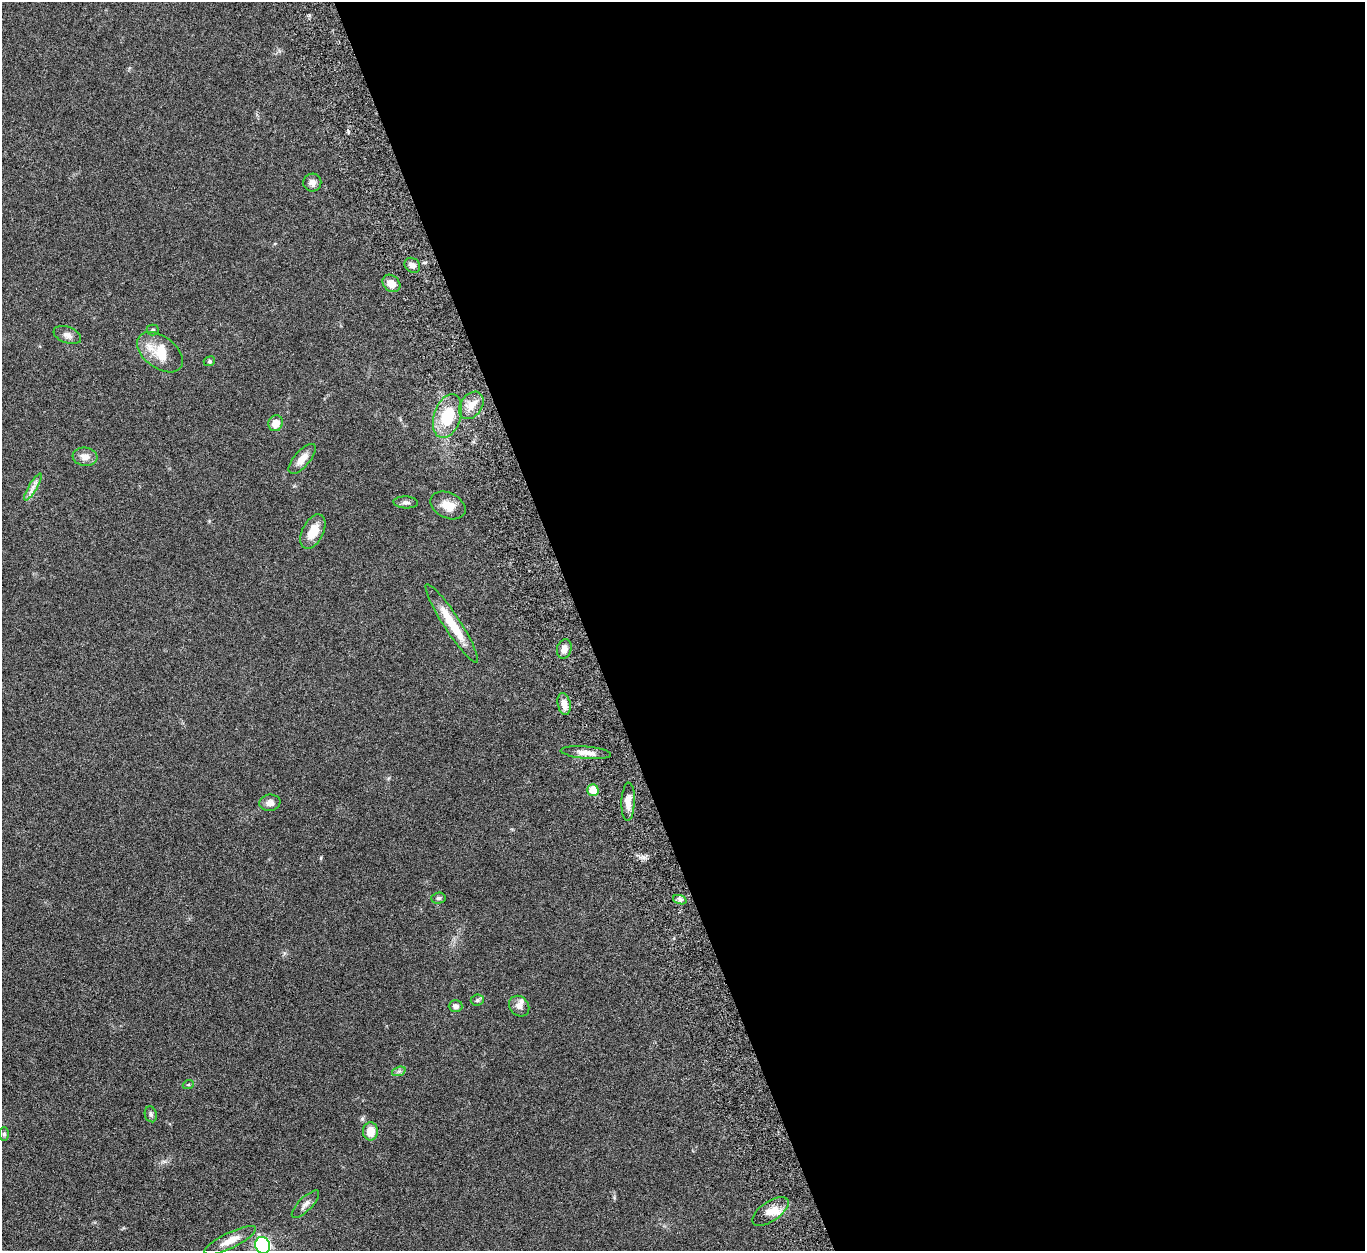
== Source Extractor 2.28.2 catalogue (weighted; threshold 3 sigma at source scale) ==
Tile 8 of 4 x 4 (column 4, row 2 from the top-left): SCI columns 4205-5567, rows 2833-4081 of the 5682 x 5544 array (HDU 1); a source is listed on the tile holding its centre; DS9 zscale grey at full resolution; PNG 1367 x 1253 px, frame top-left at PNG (2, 2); each listed source drawn as its Kron ellipse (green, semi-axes under 4 px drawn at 4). Shown black and unused: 57% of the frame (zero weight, under 5 of 10 exposures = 6% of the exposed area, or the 3 px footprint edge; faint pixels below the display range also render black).
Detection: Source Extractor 2.28.2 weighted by HDU 2 'WHT'; one run over the whole footprint, this tile lists its part. Background 0.0278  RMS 0.0018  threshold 0.00726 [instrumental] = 3 sigma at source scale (4.09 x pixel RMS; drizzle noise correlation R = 1.36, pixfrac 0.8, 0.05/0.05 arcsec/px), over >= 5 px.
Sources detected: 39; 2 inside a brighter listed object's ellipse — not listed separately; the other 37 listed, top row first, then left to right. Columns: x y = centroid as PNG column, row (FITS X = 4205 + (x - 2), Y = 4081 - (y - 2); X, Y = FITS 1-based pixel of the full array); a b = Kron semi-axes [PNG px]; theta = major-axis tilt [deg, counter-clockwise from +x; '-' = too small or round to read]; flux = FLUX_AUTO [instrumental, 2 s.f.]
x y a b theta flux
312 183 9 9 - 0.84
412 265 8 7 - 0.79
391 283 10 7 -41 1.5
153 330 6 5 - 0.3
67 335 14 8 -21 0.88
160 352 26 16 -37 4.9
209 361 6 4 22 0.23
471 405 15 10 55 1.7
447 416 23 13 73 6.6
276 423 8 7 - 1.8
85 457 12 9 -6 1.2
302 459 18 8 49 1.5
33 487 15 4 59 0.88
406 502 12 6 -4 0.53
448 505 18 12 -25 2.1
313 532 18 10 64 2.6
452 623 46 8 -57 5.1
564 649 10 7 76 0.96
564 704 11 6 -77 1.2
586 753 25 6 -5 1.4
593 790 6 5 - 2.7
628 802 19 6 88 1.5
270 803 10 8 9 1
438 898 7 5 3 0.33
680 900 7 4 -19 0.37
477 1000 6 5 - 0.31
456 1006 7 6 - 0.56
519 1006 11 9 -48 0.85
399 1071 7 4 18 0.37
188 1085 5 3 - 0.18
151 1114 8 6 -73 0.37
370 1131 9 7 -90 2.3
4 1134 7 5 90 0.28
305 1204 18 7 45 0.84
770 1212 21 9 34 1.9
230 1240 28 8 26 2
263 1245 8 7 - 32
Isophote crosses this tile's border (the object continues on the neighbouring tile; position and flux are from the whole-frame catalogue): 1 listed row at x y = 263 1245